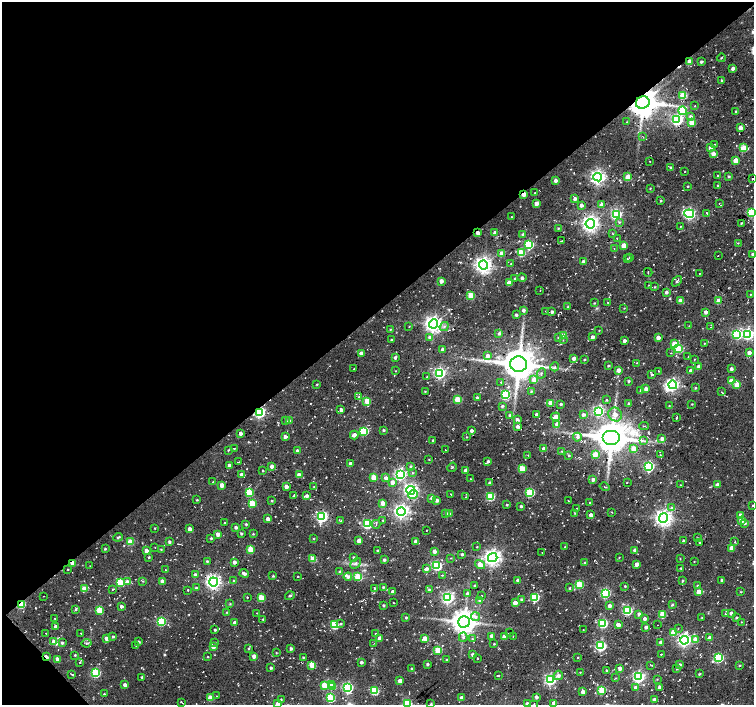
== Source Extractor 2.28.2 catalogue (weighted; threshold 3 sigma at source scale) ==
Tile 5 of 4 x 4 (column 1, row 2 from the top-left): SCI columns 26-1528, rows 3033-4437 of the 6037 x 5999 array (HDU 1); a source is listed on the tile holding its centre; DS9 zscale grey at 2 x 2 block average (1 PNG px = mean of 2 x 2 image px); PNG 756 x 707 px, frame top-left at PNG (2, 2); each listed source drawn as its Kron ellipse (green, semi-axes under 4 px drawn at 4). Shown black and unused: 45% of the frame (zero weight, under 2 of 3 exposures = <1% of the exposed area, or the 3 px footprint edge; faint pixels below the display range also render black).
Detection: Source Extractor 2.28.2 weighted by HDU 2 'WHT'; one run over the whole footprint, this tile lists its part. Background 0.0519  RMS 0.0082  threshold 0.0367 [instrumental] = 3 sigma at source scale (4.5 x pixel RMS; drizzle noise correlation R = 1.50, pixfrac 1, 0.0396/0.0396 arcsec/px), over >= 5 px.
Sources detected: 640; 1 inside a brighter object's white glare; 15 cosmic-ray / hot-pixel residue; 2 long thin detections or spike segments (spike, bleed or trail) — neither listed nor drawn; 1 coinciding with a brighter row at this scale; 4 inside a brighter listed object's ellipse — not listed separately; of the other 617, all 500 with FLUX_AUTO >= 0.908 (the completeness limit of this list) listed and drawn (117 fainter detections not listed), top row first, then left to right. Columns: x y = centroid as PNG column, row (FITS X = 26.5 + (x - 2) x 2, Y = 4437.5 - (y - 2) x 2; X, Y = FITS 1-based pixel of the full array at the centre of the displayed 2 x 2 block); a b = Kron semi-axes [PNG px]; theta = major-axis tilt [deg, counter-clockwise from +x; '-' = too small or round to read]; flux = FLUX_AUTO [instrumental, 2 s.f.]
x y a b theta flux
721 58 4 2 - 1.7
689 61 3 3 - 13
701 62 3 2 - 3.2
733 68 3 3 - 7.6
722 80 3 2 - 1.6
683 95 3 3 - 59
643 103 7 6 - 3600
695 106 3 2 - 1.7
682 111 4 3 - 71
736 111 2 2 - 3.3
690 116 4 3 - 4.6
677 120 4 4 - 290
627 122 2 2 - 1.4
692 123 3 3 - 29
740 128 3 2 - 17
643 137 3 2 - 1
714 144 2 2 - 1.3
710 148 3 3 - 11
743 148 3 3 - 49
713 154 3 3 - 16
735 160 3 3 - 34
650 161 2 2 - 1.1
671 168 4 3 - 3.6
685 171 2 2 - 0.97
718 175 3 2 - 1.1
729 176 3 3 - 2.9
598 177 4 4 - 580
628 177 3 3 - 41
752 178 2 2 - 2.2
556 181 3 2 - 9.9
688 186 2 2 - 1.6
718 186 2 2 - 3.1
650 188 3 2 - 1.1
535 192 2 2 - 1.3
524 194 3 2 - 25
575 199 4 3 - 6.5
661 201 3 2 - 2.4
719 203 2 2 - 1.4
536 204 3 3 - 17
581 205 3 2 - 9.3
601 205 3 3 - 9
751 212 3 3 - 130
707 213 4 2 - 2
616 214 4 4 - 270
689 214 5 4 - 340
512 217 2 2 - 1.6
619 222 4 3 - 2.4
741 223 2 2 - 1.6
590 224 4 4 - 860
680 226 2 2 - 0.91
558 228 3 3 - 2.3
478 233 3 2 - 14
495 233 3 3 - 10
613 233 3 2 - 1.5
523 235 4 2 - 4
617 238 2 2 - 0.96
561 241 3 2 - 1.4
738 243 3 2 - 1.1
529 245 3 3 - 160
624 245 3 3 - 28
614 248 2 2 - 1
521 253 3 3 - 61
502 254 3 3 - 22
753 254 3 3 - 2.9
718 256 2 2 - 1.1
629 257 2 2 - 1.1
627 259 2 2 - 1.3
583 261 2 2 - 5.5
511 264 2 2 - 1.7
483 265 4 4 - 920
648 272 4 2 - 1.2
700 273 2 2 - 1.1
522 278 4 3 - 3.3
515 279 3 2 - 2.1
441 281 3 3 - 11
677 281 6 3 50 3.6
509 283 3 3 - 25
649 285 3 3 - 1.5
655 287 3 3 - 1.6
540 290 2 2 - 1.4
666 292 3 3 - 6.1
750 294 3 2 - 0.91
471 295 3 3 - 55
680 301 3 3 - 19
718 301 3 3 - 26
594 303 3 2 - 1.5
608 303 2 2 - 1.4
567 307 3 2 - 1.2
624 308 2 2 - 1.1
523 310 3 3 - 5.4
546 311 3 2 - 0.95
552 312 3 2 - 5.1
705 312 3 3 - 5.4
516 315 2 2 - 4.2
433 324 4 4 - 940
444 326 5 3 - 3.4
689 326 2 2 - 1.1
409 327 3 2 - 0.98
711 327 3 2 - 1.6
390 329 3 2 - 1.4
599 330 2 2 - 1.1
499 333 3 3 - 4.9
737 334 4 4 - 180
748 334 4 4 - 260
563 336 3 3 - 37
429 337 4 3 - 4.9
558 337 4 3 - 2.6
592 337 3 3 - 7.8
658 338 3 3 - 14
391 340 2 2 - 2
563 340 2 2 - 1.2
624 341 3 3 - 5.9
704 343 2 2 - 0.94
674 344 3 3 - 26
442 349 3 3 - 6.4
678 349 4 3 - 83
361 353 3 3 - 8.5
671 353 2 2 - 1
749 353 4 3 - 6.9
488 356 3 3 - 8.8
688 357 2 2 - 1.2
395 358 2 2 - 4.4
574 359 4 4 - 6.6
694 359 2 2 - 1
584 360 2 2 - 2.3
637 363 2 2 - 0.97
518 364 8 8 - 4400
608 366 3 2 - 2.7
699 366 3 2 - 7
555 367 4 3 - 2.2
354 369 3 2 - 1.2
731 369 3 3 - 5.2
618 370 3 3 - 12
395 371 2 2 - 1
658 371 3 2 - 1.1
691 371 3 3 - 8.5
440 373 4 4 - 300
542 373 5 3 - 2.7
652 374 3 3 - 3.4
427 377 2 2 - 1.5
534 380 3 3 - 20
629 381 3 2 - 2.9
731 381 3 3 - 20
501 382 3 2 - 1.3
317 384 3 2 - 1.7
673 385 4 4 - 330
737 385 3 3 - 29
695 388 3 2 - 2
646 389 3 3 - 8.3
641 390 2 2 - 3
425 391 3 2 - 1.2
531 391 3 3 - 2.1
721 392 3 2 - 1.2
505 395 3 3 - 150
359 397 4 2 - 2.2
477 398 2 2 - 8.1
458 399 3 3 - 69
606 400 3 2 - 1.7
367 401 3 3 - 39
550 403 3 3 - 38
629 403 3 2 - 3.4
561 404 2 2 - 3.1
692 404 2 2 - 1.2
502 406 3 2 - 2.8
669 406 2 2 - 1.2
341 410 2 2 - 7.5
598 411 4 4 - 250
260 412 4 3 - 320
536 414 2 2 - 6
615 414 7 6 - 13
510 415 3 3 - 2.6
583 415 3 3 - 6.2
555 417 5 3 - 20
676 418 2 2 - 2.5
517 419 3 3 - 6.1
286 420 3 2 - 1.5
289 421 4 3 - 3.2
557 424 3 3 - 15
517 426 3 3 - 6.1
644 426 5 2 - 1.2
383 430 2 2 - 3.1
364 431 3 3 - 130
471 431 2 2 - 6.4
240 433 3 3 - 7.3
354 435 4 3 - 12
285 436 3 2 - 7.8
466 437 2 2 - 1.3
577 437 4 4 - 4.8
611 437 9 7 0 4600
662 439 3 3 - 9
433 440 2 2 - 4
644 441 4 2 - 2
234 448 2 2 - 2.2
544 449 3 3 - 11
634 449 3 3 - 41
228 450 3 2 - 1.6
445 450 2 2 - 1.1
297 451 2 2 - 7.6
562 451 3 3 - 1.4
595 454 3 3 - 32
528 455 2 2 - 1.1
569 455 3 2 - 2.2
660 455 3 2 - 1.2
429 459 2 2 - 1
488 461 3 3 - 4.1
238 462 2 2 - 1.4
350 464 3 2 - 8.5
229 465 3 3 - 7.4
272 466 3 3 - 9
410 466 3 3 - 2.3
649 466 4 4 - 240
452 467 5 3 - 2.6
522 468 3 3 - 55
466 470 3 3 - 14
263 471 2 2 - 1.7
412 473 3 3 - 2.1
241 474 3 3 - 6.4
400 474 4 4 - 340
299 475 3 3 - 18
374 477 3 3 - 39
386 478 4 4 - 6.8
470 479 2 2 - 1
593 480 3 2 - 6.9
213 482 2 2 - 0.92
392 482 3 3 - 11
490 483 3 3 - 5.2
627 483 2 2 - 1
222 485 3 3 - 17
680 485 2 2 - 1.4
717 485 3 3 - 12
286 486 3 2 - 9.8
314 486 3 2 - 1
605 487 5 2 - 1.8
411 490 4 4 - 500
249 492 3 3 - 70
530 492 3 3 - 120
413 494 5 3 - 20
451 494 3 2 - 1
294 496 3 3 - 2.9
307 496 3 2 - 6.5
465 497 2 2 - 0.95
490 497 3 3 - 92
432 498 3 3 - 9.4
197 500 2 2 - 2
437 500 3 2 - 6.4
272 501 3 2 - 1.9
568 501 3 2 - 0.95
589 502 2 2 - 2
252 503 3 3 - 65
383 503 3 3 - 24
507 505 3 2 - 2
753 505 3 2 - 1.3
521 506 2 2 - 3.4
576 508 2 2 - 1.2
671 508 4 4 - 4.1
401 511 4 4 - 610
612 512 2 2 - 1
575 513 3 2 - 1.8
446 514 4 2 - 2.5
449 514 3 3 - 6.5
591 515 3 2 - 12
740 515 3 3 - 9.2
322 517 4 4 - 310
663 518 5 4 - 920
268 519 3 3 - 12
383 520 2 2 - 1.8
741 520 3 3 - 17
341 521 4 2 - 1.7
225 523 2 2 - 2
745 523 4 3 - 3.4
246 524 3 2 - 2.7
368 524 4 3 - 150
376 524 4 2 - 1.7
236 527 3 2 - 4.8
155 528 2 2 - 1.2
189 529 3 3 - 9.7
426 530 2 2 - 0.94
241 533 2 2 - 3.1
218 534 3 3 - 8.6
253 534 2 2 - 1.6
118 537 5 2 - 3
211 538 2 2 - 2.8
697 538 3 2 - 1
313 539 3 2 - 1.2
359 541 3 3 - 16
416 541 3 3 - 10
684 541 3 2 - 5.7
130 542 3 3 - 38
169 542 2 2 - 4.3
699 542 2 2 - 1.2
735 542 3 2 - 1.2
477 547 2 2 - 1.3
565 547 2 2 - 1.2
155 548 2 2 - 0.97
731 548 3 3 - 18
105 549 3 2 - 2.5
161 549 3 2 - 1.8
250 549 3 3 - 39
635 550 3 3 - 14
146 551 3 3 - 13
378 551 2 2 - 3
434 551 3 2 - 10
542 552 2 2 - 0.95
462 554 2 2 - 4.1
149 557 2 2 - 2
619 557 3 2 - 0.98
354 558 3 3 - 4.4
451 558 2 2 - 1
493 558 5 4 - 910
313 559 3 3 - 41
680 559 3 2 - 1
384 560 3 3 - 4.5
207 561 2 2 - 2.5
694 561 2 2 - 0.92
234 562 3 3 - 6.9
72 563 3 2 - 16
355 563 6 4 45 5.1
585 563 3 2 - 2.9
637 564 3 3 - 11
480 565 5 3 - 27
90 566 2 2 - 1.1
437 566 4 3 - 180
681 568 2 2 - 2.2
426 569 3 3 - 6.9
68 570 2 2 - 1.2
165 570 2 2 - 1.6
340 572 4 3 - 2.5
244 573 4 3 - 6.2
195 575 3 3 - 4.9
442 575 3 2 - 2.3
273 576 2 2 - 2.2
298 577 2 2 - 1
348 577 4 4 - 5.2
358 577 3 3 - 54
233 580 3 2 - 1.2
518 580 2 2 - 9.1
721 580 2 2 - 2.5
143 581 3 2 - 1.3
162 581 3 3 - 7.8
682 581 4 2 - 2.4
120 582 4 3 - 85
127 582 3 3 - 12
213 582 4 4 - 630
580 584 3 3 - 81
697 585 3 3 - 2.1
475 586 2 2 - 5.8
625 586 2 2 - 1.7
383 587 3 2 - 2.8
196 588 3 3 - 2.9
374 588 3 2 - 1.3
570 588 3 3 - 1.9
84 589 3 3 - 31
113 589 2 2 - 1.8
188 590 2 2 - 3.8
429 590 3 3 - 3.3
393 592 2 2 - 8.5
699 592 3 3 - 27
741 592 2 2 - 1.4
605 593 4 4 - 200
468 594 3 3 - 6.1
481 595 2 2 - 1.7
44 596 2 2 - 0.96
290 596 5 2 - 2.6
247 597 2 2 - 2.2
535 597 3 3 - 120
261 598 3 3 - 55
448 598 4 4 - 330
521 599 3 3 - 2.8
480 600 3 3 - 3.6
393 603 3 2 - 1.2
515 603 3 3 - 22
21 604 3 3 - 120
230 604 3 2 - 1.3
383 605 2 2 - 3.1
672 605 3 2 - 2.7
121 606 2 2 - 5.6
610 606 3 3 - 8.3
76 610 3 2 - 1.5
100 610 4 3 - 53
627 610 3 3 - 180
226 612 3 3 - 1.6
257 613 2 2 - 1.1
731 613 3 3 - 6.9
639 614 3 3 - 6.7
662 614 3 3 - 43
726 614 3 3 - 2.6
476 617 5 4 - 5.4
702 617 3 2 - 1
737 617 3 2 - 2.4
406 618 3 2 - 2.4
55 619 3 2 - 1.6
263 619 2 2 - 2.5
645 619 3 3 - 6.3
161 621 4 3 - 160
464 622 6 5 - 2300
741 622 2 2 - 1.5
235 623 3 2 - 11
603 623 3 3 - 150
340 624 3 3 - 2.5
334 625 3 3 - 98
618 625 3 3 - 18
657 625 2 2 - 0.93
56 627 3 2 - 9.7
646 627 2 2 - 7
678 629 2 2 - 1.2
215 630 2 2 - 3.1
583 630 2 2 - 1
673 632 3 3 - 40
46 633 2 2 - 0.94
81 633 2 2 - 0.99
375 633 3 2 - 1.1
509 633 2 2 - 1.2
492 636 3 3 - 8.4
513 636 2 2 - 0.95
113 637 3 2 - 3.1
463 637 4 4 - 3.3
504 637 3 3 - 14
106 638 3 3 - 9.8
380 638 3 3 - 13
425 638 3 3 - 27
710 638 3 3 - 16
473 639 3 2 - 1.3
695 639 3 3 - 21
684 640 4 4 - 450
138 641 3 2 - 3.2
54 642 3 3 - 20
215 642 3 2 - 1.1
661 642 3 2 - 12
62 643 3 3 - 3.7
87 643 5 2 - 2.6
374 643 2 2 - 0.98
494 644 2 2 - 1.6
136 645 2 2 - 1.7
601 646 4 4 - 240
213 647 4 3 - 8.2
248 649 3 2 - 1.7
291 649 3 3 - 5
438 650 3 3 - 69
276 653 2 2 - 1.5
661 654 3 2 - 1.4
75 655 2 2 - 2
473 655 3 3 - 5.4
254 656 3 3 - 11
46 657 4 2 - 15
208 657 2 2 - 1.1
303 657 2 2 - 1.9
578 657 3 2 - 1.2
478 658 2 2 - 1.9
719 658 4 3 - 180
57 659 3 2 - 12
446 660 2 2 - 1.6
80 662 3 2 - 1.4
361 662 2 2 - 4.7
427 664 2 2 - 3.8
312 665 3 3 - 56
651 665 2 2 - 1.4
679 665 3 3 - 6.9
740 665 3 2 - 1.5
271 668 2 2 - 3.2
619 668 3 3 - 7.9
412 669 2 2 - 2.1
677 669 2 2 - 1.6
606 671 2 2 - 2.9
580 672 2 2 - 1.2
96 673 4 3 - 140
72 674 3 2 - 2.6
699 674 4 3 - 1.8
498 675 3 2 - 1.9
558 675 5 4 - 5.7
142 677 2 2 - 3.1
639 677 4 4 - 370
615 678 2 2 - 1.4
550 679 4 4 - 310
657 679 3 2 - 0.96
400 681 3 3 - 16
331 684 3 3 - 35
125 685 3 2 - 7.5
324 685 3 3 - 44
333 687 3 3 - 19
348 687 4 4 - 240
636 687 3 3 - 6.7
660 687 3 3 - 6
602 690 3 3 - 85
374 691 3 3 - 100
583 692 3 3 - 10
104 694 3 2 - 2
216 696 2 2 - 1
536 697 2 2 - 7.3
210 698 3 3 - 25
330 698 3 3 - 130
461 698 3 2 - 7.3
281 700 4 2 - 1.2
655 700 3 2 - 9.2
181 702 4 2 - 1.6
407 703 4 3 - 120
554 703 3 3 - 15
278 704 3 3 - 14
431 704 3 3 - 2.2
527 704 3 3 - 7.2
534 704 2 2 - 1.1
Overlapping masked pixels (flux is a lower limit): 8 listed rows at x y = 689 61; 643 103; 524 194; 478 233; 260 412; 72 563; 21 604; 46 657
Isophote crosses this tile's border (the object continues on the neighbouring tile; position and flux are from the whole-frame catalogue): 10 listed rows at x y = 752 178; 751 212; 753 254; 753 505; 407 703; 554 703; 278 704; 431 704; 527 704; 534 704
Diffuse or blended objects may show on this block-average render without a row.